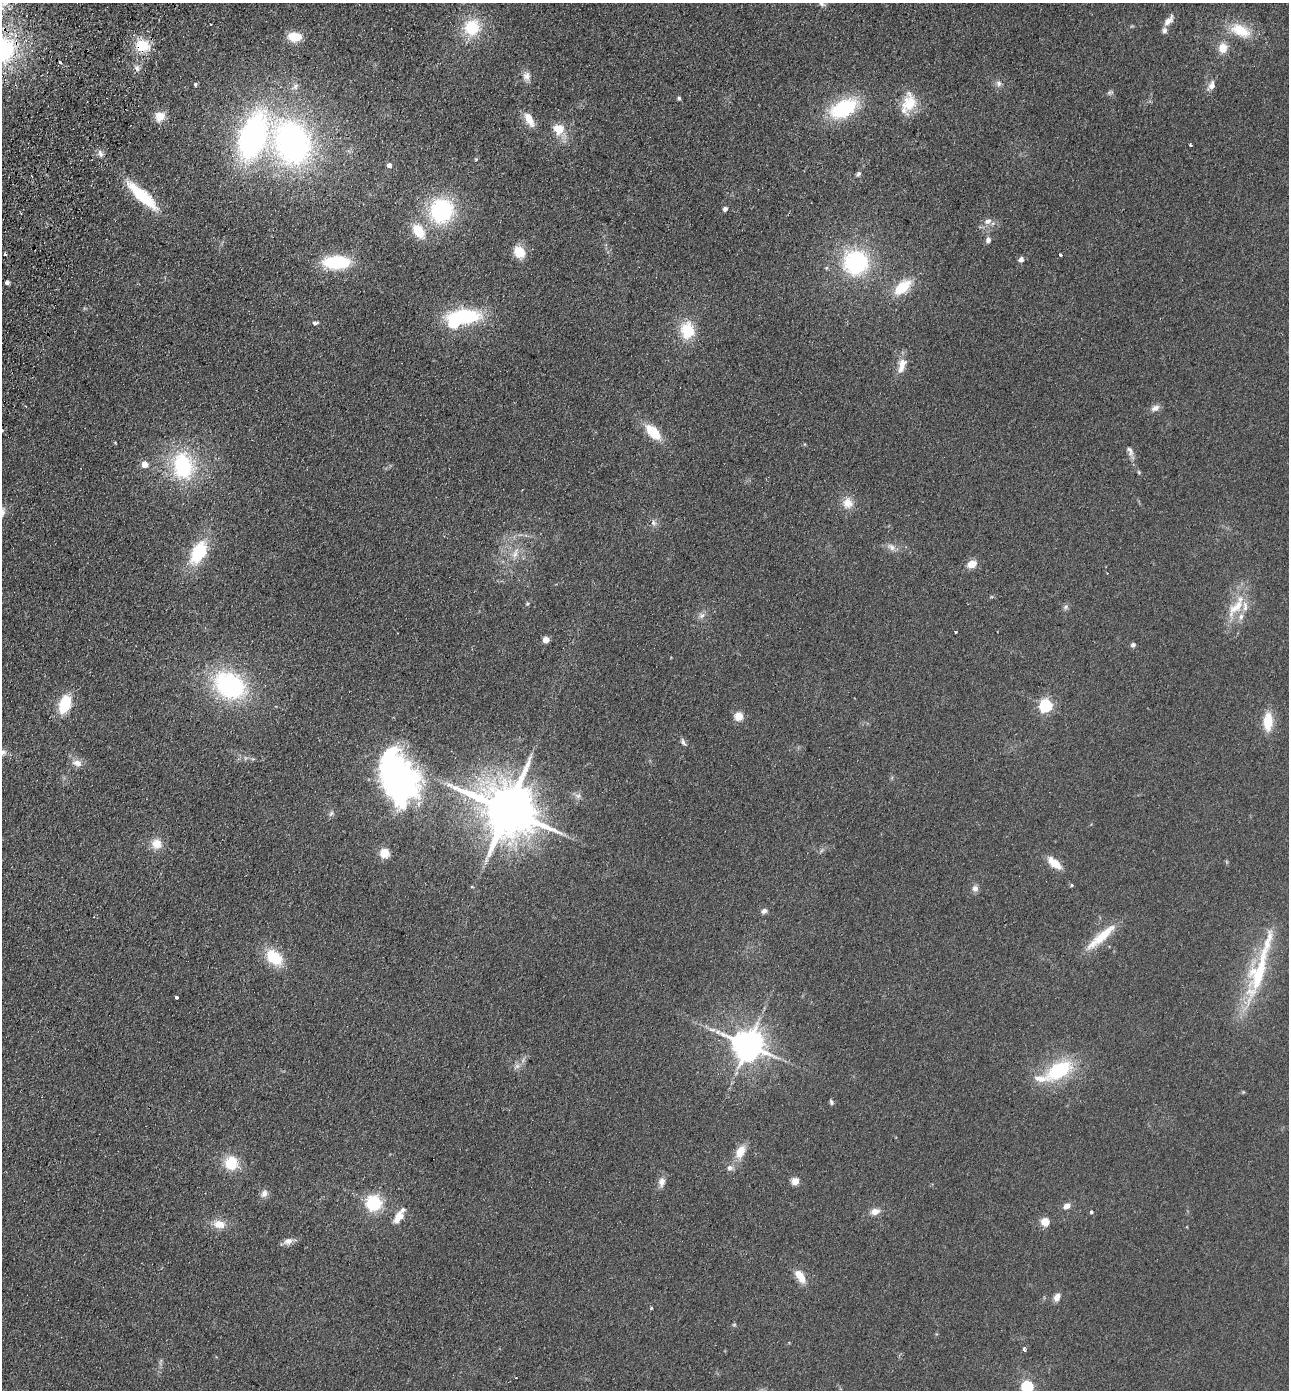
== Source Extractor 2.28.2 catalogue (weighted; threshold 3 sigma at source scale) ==
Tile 11 of 4 x 4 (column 3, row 3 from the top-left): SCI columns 2771-4057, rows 1414-2801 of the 5672 x 5603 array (HDU 1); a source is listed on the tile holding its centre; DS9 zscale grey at full resolution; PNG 1291 x 1392 px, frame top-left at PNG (2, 3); no overlay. Shown black and unused: <1% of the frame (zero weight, under 2 of 3 exposures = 3% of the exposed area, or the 3 px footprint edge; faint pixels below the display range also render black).
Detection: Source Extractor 2.28.2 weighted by HDU 2 'WHT'; one run over the whole footprint, this tile lists its part. Background 0.105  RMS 0.01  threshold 0.0471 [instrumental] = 3 sigma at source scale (4.5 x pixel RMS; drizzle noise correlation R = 1.50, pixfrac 1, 0.05/0.05 arcsec/px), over >= 5 px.
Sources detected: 129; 6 inside a brighter object's white glare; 2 cosmic-ray / hot-pixel residue — not listed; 6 inside a brighter listed object's ellipse — not listed separately; the other 115 listed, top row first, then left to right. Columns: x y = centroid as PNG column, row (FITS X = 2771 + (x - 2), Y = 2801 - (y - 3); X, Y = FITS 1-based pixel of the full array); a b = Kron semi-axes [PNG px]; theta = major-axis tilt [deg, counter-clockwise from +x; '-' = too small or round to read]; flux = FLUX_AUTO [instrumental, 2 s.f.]
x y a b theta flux
822 4 10 6 -37 3.2
1169 20 16 8 49 7.4
472 28 22 20 66 40
4 29 7 6 - 5.6
1240 30 29 16 -25 29
295 37 13 9 -5 24
143 46 16 13 -12 28
1223 48 12 10 81 13
60 62 3 3 - 1.7
137 68 8 6 -86 3.6
526 76 12 10 90 6.5
999 83 8 8 - 3.8
195 84 4 4 - 1.7
1211 85 13 8 61 6.8
295 87 11 7 38 4.7
1110 92 9 4 24 2.2
679 98 6 4 -72 1.6
908 103 29 16 73 26
844 108 28 16 27 82
160 116 12 10 34 12
529 119 18 8 -63 14
558 129 12 11 - 18
253 136 38 21 71 300
292 143 49 38 -61 300
1190 145 3 3 - 1.6
100 154 10 6 -72 4
476 159 4 4 - 1.1
389 165 5 5 - 5.1
858 174 7 5 60 2.4
142 196 37 10 -42 59
725 209 4 4 - 3.8
442 210 21 20 - 120
988 221 11 8 21 5.9
418 231 18 11 -53 22
988 240 7 6 - 3.8
519 252 13 10 -50 21
5 254 3 3 - 3.3
1060 255 3 3 - 2.8
1021 259 6 6 - 4.3
336 262 24 12 0 69
856 262 24 24 - 110
7 282 4 4 - 3.5
902 287 20 11 40 31
464 317 31 13 1 88
315 323 7 4 4 2.4
687 330 22 17 -82 31
902 365 22 9 74 13
1155 408 13 8 26 5.2
653 432 18 10 -46 30
1130 451 15 7 -65 4.7
144 464 5 5 - 13
183 466 29 22 -74 94
1139 472 6 5 - 1.3
848 503 14 13 - 13
654 523 8 7 - 3.6
891 547 13 7 -37 6
199 552 27 15 60 53
515 553 17 7 68 8.7
972 564 9 7 28 13
527 604 5 5 - 1.4
1066 607 9 6 41 2.6
1236 607 33 14 47 26
702 615 10 7 26 4.5
956 632 3 2 - 1.1
546 640 5 4 - 17
1133 645 6 5 - 2.6
230 685 29 22 -30 150
65 704 18 11 71 36
1046 705 6 6 - 170
739 716 5 5 - 40
1268 722 19 9 89 25
683 742 11 5 -60 2.9
3 752 10 7 -9 4.6
77 763 14 9 -14 7.7
404 777 56 32 -55 200
578 796 10 7 2 4.3
507 810 17 14 -28 6900
331 813 9 5 62 2.8
157 844 13 12 - 13
385 853 5 5 - 55
1054 863 18 8 -39 16
1071 885 5 4 - 1.5
472 887 5 3 - 0.95
975 888 9 8 - 4.6
764 911 8 7 - 3.3
1103 935 45 11 42 28
274 958 20 14 -41 36
1259 972 68 20 72 91
176 997 4 3 - 2.4
712 1030 11 5 -5 4.3
748 1045 9 9 - 2000
517 1067 10 6 32 4
1059 1070 27 15 30 75
1243 1092 5 4 - 1.1
831 1102 7 4 -69 2
740 1152 16 10 61 16
231 1163 15 14 - 29
730 1168 8 7 - 4.5
795 1181 5 4 - 27
662 1182 13 9 83 6.8
264 1193 11 9 63 5.4
374 1203 6 6 - 280
1067 1206 9 6 31 6.2
875 1211 10 7 17 8.2
1091 1212 4 3 - 1.8
398 1217 18 9 58 12
1045 1222 8 7 - 14
219 1224 15 11 -8 13
288 1241 13 8 19 6.3
800 1276 19 9 -56 15
1057 1297 9 7 67 6.3
651 1308 3 3 - 2
734 1325 6 4 1 1.3
1024 1349 3 3 - 3.6
1027 1386 5 5 - 130
Overlapping masked pixels (flux is a lower limit): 2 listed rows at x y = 4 29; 143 46
Isophote crosses this tile's border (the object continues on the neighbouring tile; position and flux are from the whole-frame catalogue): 3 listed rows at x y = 822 4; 3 752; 1027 1386